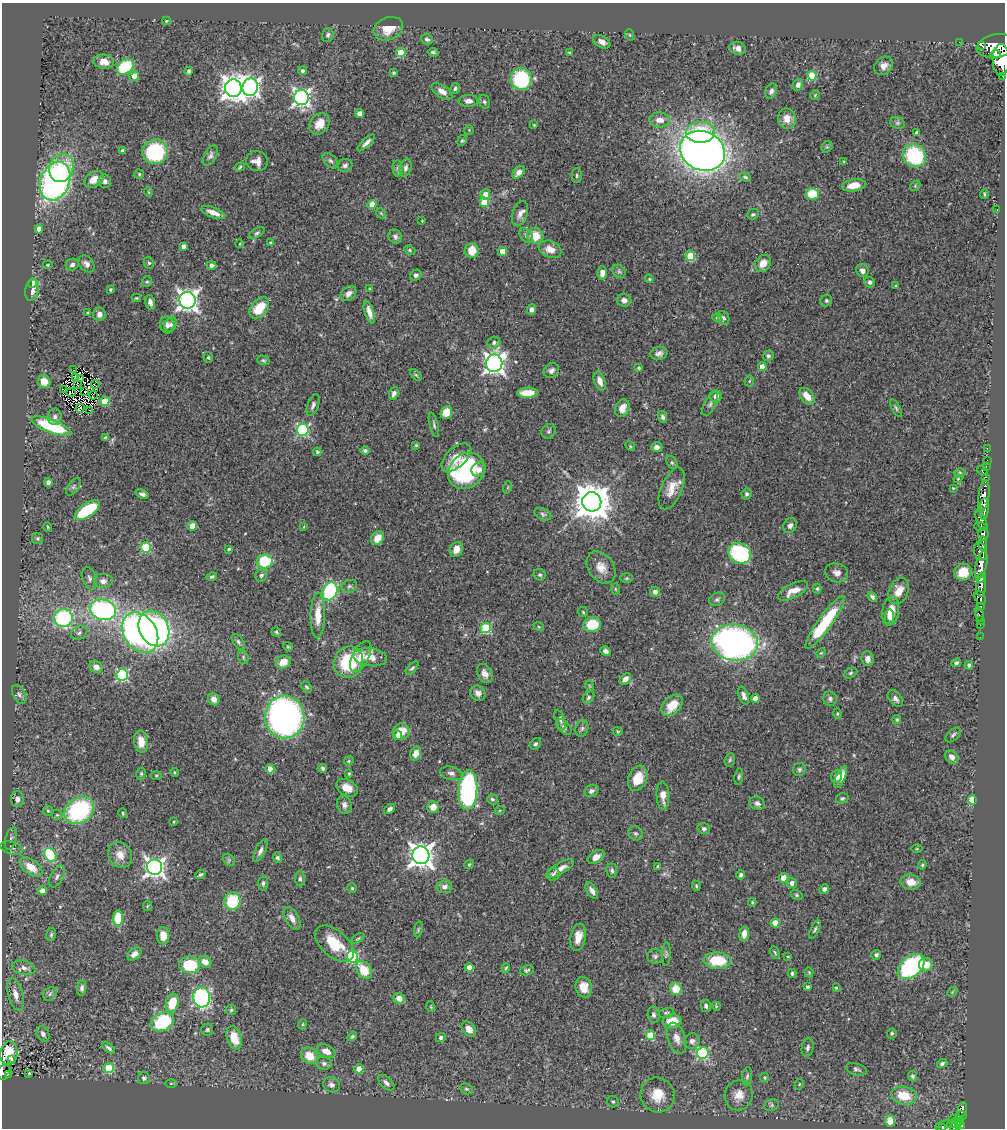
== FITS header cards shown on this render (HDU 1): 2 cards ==
NAXIS1  =                 1003
NAXIS2  =                 1126

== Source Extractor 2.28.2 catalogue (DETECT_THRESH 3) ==
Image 1003 x 1126 px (HDU 1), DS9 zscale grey, 1 PNG px = 1 image px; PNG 1007 x 1130 px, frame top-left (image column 1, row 1126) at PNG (2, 3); each listed source drawn as its Kron ellipse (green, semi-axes under 4 px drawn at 4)
Background 0.785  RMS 0.023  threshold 0.0691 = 3 sigma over >= 5 px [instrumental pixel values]
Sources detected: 467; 2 with non-positive FLUX_AUTO (blend fragments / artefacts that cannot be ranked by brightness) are neither listed nor drawn; the other 465 listed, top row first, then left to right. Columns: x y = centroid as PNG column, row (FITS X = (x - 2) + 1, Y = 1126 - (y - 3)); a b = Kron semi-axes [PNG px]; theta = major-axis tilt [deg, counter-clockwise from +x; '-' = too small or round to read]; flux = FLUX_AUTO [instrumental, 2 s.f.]
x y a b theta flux
166 21 4 3 - 2
388 29 15 11 22 26
328 35 7 5 72 3.9
630 35 6 3 -70 1.7
427 39 6 5 - 3.6
602 42 9 6 -27 7.9
959 42 2 2 - 6.3
982 46 2 2 - 8600
996 46 19 11 10 3700
737 48 8 6 -15 9
433 52 5 4 - 2.9
401 53 4 4 - 40
569 53 3 3 - 2.2
996 54 5 4 - 840
1001 60 16 8 -90 3100
104 62 10 7 -9 15
884 66 10 8 40 10
125 67 9 6 39 92
189 71 4 4 - 4
302 71 4 4 - 3.3
393 73 3 3 - 2.7
134 76 5 5 - 14
812 76 5 4 - 59
1003 76 3 3 - 64
521 79 11 10 - 120
798 85 6 5 - 6.3
250 87 9 7 74 650
233 88 9 8 - 1500
455 89 6 4 61 3.3
442 91 12 6 -35 10
771 91 8 5 65 5.3
815 95 5 3 - 1.4
301 97 7 7 - 540
468 101 10 6 -1 8.4
484 102 7 5 -73 2.9
360 113 4 4 - 11
787 119 10 9 - 15
660 120 10 7 -3 13
897 123 7 5 -20 3.3
319 124 12 9 51 17
534 125 3 3 - 1.4
469 130 5 5 - 1.5
700 132 14 10 3 61
917 133 4 4 - 7.2
462 140 6 4 62 2.2
366 143 11 4 43 6.6
827 147 6 5 - 2.2
123 151 4 3 - 5
703 151 23 19 -24 1600
155 152 13 12 - 160
210 156 11 6 59 5.3
914 156 12 11 - 120
257 161 11 10 - 12
330 161 9 5 -44 4.5
844 161 4 3 - 1.4
345 165 8 6 19 4.8
240 167 5 3 - 2.2
61 168 14 12 68 44
398 168 8 5 -84 3.6
406 168 9 6 75 4.9
519 172 7 5 45 11
139 174 4 4 - 2.2
577 175 7 5 89 2.8
745 177 6 4 -18 2.3
94 179 11 7 31 16
55 181 20 14 68 520
105 181 6 6 - 4.8
854 185 12 6 8 22
915 186 6 4 46 2
148 192 5 3 - 1.2
486 194 5 4 - 23
812 194 6 5 - 52
985 194 4 2 - 1.8
484 202 5 4 - 45
372 204 4 4 - 28
997 209 2 2 - 3.7
213 212 12 5 -21 13
381 213 5 4 - 2.7
520 213 13 7 72 9.4
753 214 6 5 - 3.4
422 221 3 3 - 0.94
39 229 4 4 - 11
257 233 9 4 32 3.1
526 236 8 5 -51 4.1
535 236 8 8 - 29
395 237 7 6 - 4.4
270 243 4 4 - 2.1
240 244 4 3 - 1.2
183 246 4 4 - 9.1
550 249 12 8 -22 17
410 250 6 4 -23 2.2
472 250 7 6 - 26
503 251 4 4 - 31
690 256 5 5 - 48
149 263 6 5 - 2.3
763 263 9 7 52 17
86 264 9 6 -50 6.4
48 265 5 4 - 1.7
72 265 6 5 - 5.2
211 265 5 4 - 3.9
619 271 7 6 - 3.7
862 271 7 6 - 6.9
602 273 7 4 -89 11
416 275 6 5 - 3.7
649 279 4 3 - 1.6
147 282 5 5 - 2.1
870 282 5 5 - 4.2
32 283 5 3 - 14
896 286 3 3 - 1.9
370 289 4 4 - 1.7
32 290 11 6 78 9.8
110 290 3 3 - 2.8
348 294 9 6 41 8.2
136 298 5 4 - 1.7
187 300 8 8 - 870
624 300 7 6 - 7.4
826 301 6 5 - 2.9
150 302 7 5 -76 7.5
259 308 12 8 50 37
531 309 5 4 - 7.1
369 312 12 4 -73 11
88 313 3 2 - 1.5
99 314 6 6 - 7.3
717 317 5 3 - 1.6
724 318 7 5 -65 4.5
171 324 8 6 62 5
167 325 8 7 - 6.5
494 343 6 5 - 4.6
659 353 8 6 11 6.4
768 356 5 5 - 3
208 357 5 4 - 2.5
263 360 6 4 -20 2.8
494 363 9 8 - 800
762 367 4 4 - 24
639 368 4 4 - 2.9
74 370 2 2 - 3.1
551 371 8 7 - 6.2
416 375 7 4 -44 2.2
75 377 3 2 - 2.9
80 379 4 2 - 1
600 381 10 5 -72 11
749 381 5 5 - 2.3
44 382 6 6 - 21
78 385 3 2 - 0.61
95 385 4 2 - 0.24
63 389 2 2 - 400
71 392 4 2 - 1.4
84 392 3 2 - 0.4
528 393 10 5 1 27
394 394 6 4 68 5.7
93 395 4 2 - 1.1
716 396 6 6 - 9.4
807 396 9 6 -50 18
105 401 5 4 - 59
710 404 13 5 63 5.6
313 405 11 5 70 5
80 408 4 2 - 1.1
622 408 9 6 67 16
896 408 9 4 -64 3
89 410 2 2 - 1.6
446 412 6 5 - 26
55 417 8 7 - 6
663 417 6 4 -75 4.2
434 425 12 4 -76 3.8
52 426 21 6 -20 120
303 430 6 5 - 190
549 431 7 6 - 3.6
105 438 4 4 - 3.2
416 445 4 3 - 1.6
630 446 5 4 - 1.9
657 447 6 5 - 6.1
987 448 2 2 - 13
365 451 4 4 - 3.4
317 452 4 3 - 2.5
456 458 18 9 43 20
987 460 2 2 - 11
672 463 7 5 -62 2.8
986 466 2 2 - 13
479 470 7 7 - 9
466 471 19 16 45 210
983 471 6 3 -37 130
960 472 6 4 -1 2.2
986 477 3 2 - 28
958 479 4 4 - 1.6
48 482 4 4 - 5.3
73 487 10 5 54 4.1
508 487 6 4 71 2
672 488 22 10 67 22
953 488 3 3 - 1.4
142 494 6 4 -27 5.1
747 494 5 5 - 3.5
984 496 16 5 82 1200
592 502 9 9 - 4200
984 509 11 4 87 1000
87 510 14 6 34 97
543 514 9 5 -24 3.8
981 520 10 4 -66 440
192 526 5 4 - 12
790 526 8 6 60 6.3
48 527 5 3 - 1.7
304 527 3 2 - 1.1
981 527 7 3 -13 400
983 534 6 5 - 530
38 538 5 5 - 2.5
377 538 8 6 53 19
983 543 7 4 86 330
145 547 5 5 - 100
229 549 4 3 - 2.4
456 549 8 6 60 13
980 551 9 6 -72 1100
740 553 12 10 -30 140
265 561 8 7 - 78
981 565 14 5 76 2300
601 567 18 12 -55 19
963 572 9 8 - 27
837 573 12 9 -18 9.2
261 575 6 5 - 3.7
540 575 6 5 - 2.9
212 577 5 4 - 3.1
89 578 12 7 -74 5.7
626 578 6 5 - 2.1
981 578 5 4 - 490
103 581 10 7 0 8.3
349 586 8 6 25 4
981 586 10 5 85 1100
817 588 5 4 - 2.1
615 589 6 4 -88 1.9
330 591 9 7 64 170
793 591 16 7 27 16
899 591 14 9 66 20
655 592 5 5 - 6.6
872 597 5 4 - 4.3
980 598 7 5 -62 310
717 599 8 6 26 4
980 606 3 3 - 140
103 610 13 10 -14 290
891 611 14 8 80 24
583 612 5 5 - 2
318 615 23 7 89 25
979 615 7 3 -78 82
889 617 7 4 86 5.1
63 618 9 9 - 180
980 620 2 2 - 9.3
825 622 32 7 54 100
592 624 9 7 9 46
980 625 2 2 - 11
539 627 5 3 - 1.4
486 628 5 5 - 100
154 629 19 14 -62 400
276 632 5 3 - 1.9
79 633 8 6 28 4.6
140 633 22 16 -56 510
980 637 2 2 - 8.2
238 642 9 5 -54 3.9
735 643 23 18 -7 590
288 647 5 4 - 1.8
606 651 5 4 - 5.1
821 653 5 4 - 1.6
243 657 7 5 -74 2.7
361 657 17 8 63 18
370 657 17 9 -9 19
868 659 7 6 - 8.7
283 662 7 6 - 18
348 662 16 14 68 94
956 663 5 4 - 2.9
969 665 4 4 - 3.7
96 667 7 6 - 12
412 668 8 4 47 3.3
485 673 10 7 -61 9
850 673 7 5 27 2.9
122 675 6 6 - 190
625 679 6 4 46 9
590 686 5 3 - 1.3
307 687 6 4 -51 2.7
478 693 8 7 - 7.4
19 694 10 6 -61 5.9
744 695 9 5 -70 7
588 697 6 5 - 2.8
755 698 4 4 - 14
214 699 6 5 - 10
830 699 7 6 - 5
895 699 9 6 -49 5.8
672 705 13 8 47 31
837 714 5 4 - 1.9
285 717 21 20 - 570
560 720 11 4 -70 4
897 720 4 4 - 2.3
564 727 9 5 -46 4.6
582 728 8 6 74 3.9
618 731 5 3 - 1.6
401 732 8 8 - 24
397 735 5 4 - 12
953 735 9 5 45 3.5
141 742 11 7 -82 20
535 744 6 5 - 3.3
416 753 7 5 70 14
952 757 7 6 - 8.3
730 760 7 5 71 2.7
349 761 5 4 - 1.9
323 768 4 3 - 2.8
270 769 4 4 - 24
799 769 6 6 - 3.6
174 772 4 4 - 1.9
451 773 11 6 -14 6.2
141 774 6 4 75 2.3
349 774 3 3 - 1.5
156 775 6 4 0 1.8
836 776 6 5 - 14
739 777 8 4 81 2.6
841 777 12 4 66 15
638 778 13 9 68 27
347 788 11 8 -28 17
468 790 20 9 86 260
591 791 7 6 - 4.8
663 796 14 6 -87 13
842 798 6 5 - 3.1
17 799 8 6 87 7.6
492 799 5 5 - 2.8
972 800 5 4 - 22
757 803 8 6 -20 5.1
344 805 9 7 -70 6.4
433 807 6 5 - 16
389 809 6 4 37 5
79 810 16 12 36 180
500 810 5 3 - 1.4
48 811 5 5 - 2.1
123 813 5 4 - 2.3
57 815 5 5 - 2.5
174 822 4 3 - 1.6
704 828 6 5 - 3.8
635 833 7 6 - 3.8
11 839 11 5 74 4.5
12 848 11 6 -19 4.6
917 849 5 3 - 1.4
260 851 12 5 64 6.6
50 855 7 5 -59 130
120 855 13 11 -58 18
421 855 9 8 - 1400
596 857 9 6 33 12
277 858 5 4 - 3.6
229 860 7 5 -45 3.1
469 864 5 4 - 2
922 865 5 4 - 1.9
658 866 4 3 - 2.2
31 867 13 7 -36 27
155 867 8 7 - 770
560 868 15 5 30 12
612 871 7 5 -83 3.7
553 874 7 6 - 3.6
200 875 6 3 26 3.1
741 875 4 4 - 3.4
57 876 12 6 63 6.2
784 878 4 4 - 29
300 879 7 5 -84 4.2
911 882 10 7 -10 19
263 883 7 5 86 3.5
792 883 5 5 - 8.5
696 886 5 4 - 1.9
444 887 7 6 - 7.9
352 888 5 5 - 2.5
824 889 5 4 - 5.1
42 891 4 4 - 12
592 891 9 5 -58 6.7
796 895 6 4 -27 2.4
232 901 9 8 - 73
752 902 4 4 - 1.5
147 906 5 4 - 1.6
118 918 8 5 87 52
292 918 12 6 -61 12
775 923 4 4 - 32
418 929 8 4 81 2.5
815 929 10 4 63 3.3
744 934 7 5 81 12
51 935 6 5 - 2.7
163 936 8 6 -88 16
578 937 14 7 80 18
358 939 7 4 32 2.3
334 944 23 13 -41 45
775 952 6 3 -63 1.8
134 954 8 5 37 7.4
666 954 12 4 87 3.7
876 955 5 4 - 3.9
655 956 8 7 - 4.6
788 956 4 2 - 1.1
352 957 6 5 - 170
717 961 13 8 -2 52
205 962 7 5 -27 16
190 965 10 8 -1 78
926 965 7 6 - 20
469 967 4 4 - 16
911 967 15 10 41 260
24 968 12 7 -14 8.2
506 968 4 3 - 1.6
364 970 10 7 -53 36
527 970 7 5 18 3.1
809 972 5 4 - 1.7
792 973 4 3 - 2.9
584 987 10 8 -76 21
808 987 4 3 - 4.1
82 988 8 4 83 4.4
836 988 3 3 - 1.8
676 989 6 5 - 29
952 992 6 4 47 1.9
15 994 16 7 -75 12
50 994 7 6 - 4.2
202 997 10 8 -85 250
399 998 6 5 - 14
172 1003 9 6 74 40
706 1006 6 5 - 4.5
716 1006 4 3 - 1.4
431 1007 5 3 - 1.4
231 1010 5 5 - 2.2
666 1013 8 4 12 3.1
654 1015 8 6 -81 5.1
672 1021 9 7 9 30
162 1022 12 8 26 110
303 1024 5 3 - 1.5
469 1029 8 6 -48 16
207 1030 6 6 - 3.2
892 1033 5 4 - 2.4
43 1034 8 6 -59 5.8
650 1035 5 4 - 54
352 1036 5 4 - 2.6
441 1037 5 4 - 4.5
234 1038 12 7 -72 29
677 1038 16 9 -71 13
692 1041 8 7 - 7.1
109 1048 7 3 -37 4.2
808 1048 9 6 80 4.9
326 1051 10 6 -23 14
9 1053 11 8 81 19
703 1053 6 6 - 160
309 1056 9 7 -43 27
11 1060 4 3 - 6.6
324 1063 7 6 - 3.9
942 1063 5 4 - 3.2
109 1068 5 5 - 77
359 1069 4 4 - 34
856 1069 11 6 -17 4.7
4 1072 8 6 42 190
29 1073 3 2 - 1.1
8 1074 3 2 - 14
747 1076 9 5 83 3.7
912 1076 5 4 - 3
144 1078 6 6 - 3.7
764 1078 4 4 - 2.4
171 1083 6 4 1 1.8
386 1083 10 5 -43 5.3
799 1084 5 4 - 1.7
332 1085 9 7 -29 5.9
466 1089 7 5 -21 3
658 1095 18 17 - 37
739 1095 15 14 - 22
904 1096 13 9 -13 37
613 1102 6 5 - 3.4
771 1105 7 5 21 3.6
962 1109 7 4 75 150
961 1116 6 4 12 200
953 1120 4 3 - 100
890 1121 6 5 - 23
955 1123 9 3 19 310
960 1125 5 4 - 320
948 1126 13 5 6 170
943 1127 4 3 - 48
955 1127 4 2 - 190
At the frame edge (FLAGS 8, measured only in part): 6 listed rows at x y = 1001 60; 1003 76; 4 1072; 948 1126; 943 1127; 955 1127
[2 non-positive-flux detections neither listed nor drawn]